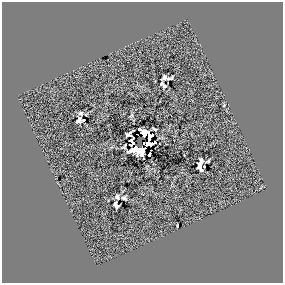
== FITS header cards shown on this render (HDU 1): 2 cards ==
NAXIS1  =                  281 /
NAXIS2  =                  281 /

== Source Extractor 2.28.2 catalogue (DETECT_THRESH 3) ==
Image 281 x 281 px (HDU 1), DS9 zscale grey, 1 PNG px = 1 image px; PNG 285 x 285 px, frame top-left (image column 1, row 281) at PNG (2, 2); no overlay
Background 0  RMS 25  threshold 75.4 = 3 sigma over >= 5 px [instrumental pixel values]
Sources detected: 25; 3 with non-positive FLUX_AUTO (blend fragments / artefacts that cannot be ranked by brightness) are not listed; the other 22 listed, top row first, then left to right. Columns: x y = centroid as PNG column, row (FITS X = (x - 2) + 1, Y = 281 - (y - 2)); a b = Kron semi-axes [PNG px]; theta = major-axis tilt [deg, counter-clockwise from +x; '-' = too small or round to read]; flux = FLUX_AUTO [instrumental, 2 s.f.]
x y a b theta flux
164 77 6 4 50 4200
170 78 7 3 17 2600
161 83 4 3 - 1800
164 86 4 3 - 2300
224 105 3 2 - 1200
81 113 4 3 - 3300
79 120 6 4 59 4400
154 129 5 2 - 2000
144 133 8 6 -47 17000
129 134 9 4 38 1300
149 137 7 4 74 8200
124 146 5 3 - 1600
136 148 4 3 - 12000
141 150 9 7 29 1200
149 154 4 2 - 2800
201 161 6 3 -75 5500
208 161 5 2 - 2200
200 166 10 4 -74 9100
117 197 4 4 - 4100
124 198 5 4 - 3200
116 204 6 4 -65 5000
177 225 3 2 - 1200
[3 non-positive-flux detections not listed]